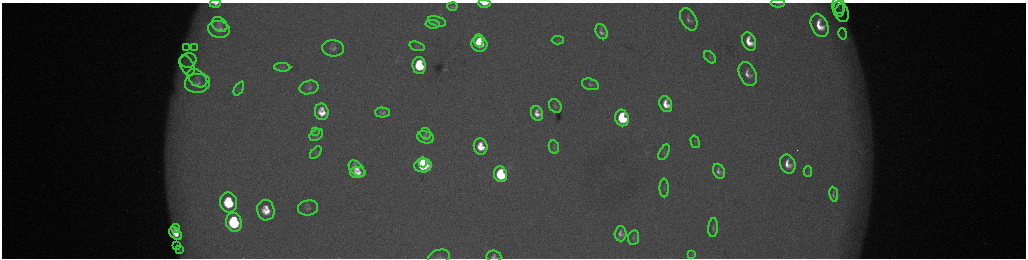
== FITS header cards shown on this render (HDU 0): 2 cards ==
NAXIS1  =                 2048 /fastest changing axis
NAXIS2  =                  512 /next to fastest changing axis

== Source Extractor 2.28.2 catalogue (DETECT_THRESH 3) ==
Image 2048 x 512 px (HDU 0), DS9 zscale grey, zoomed out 1/2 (1 PNG px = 2 x 2 image px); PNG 1028 x 260 px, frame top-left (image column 1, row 511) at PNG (2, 3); each listed source drawn as its Kron ellipse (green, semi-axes under 4 px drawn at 4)
Background 179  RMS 2.2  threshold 6.47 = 3 sigma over >= 5 px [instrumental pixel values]
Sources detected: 77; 4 cannot appear on this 1/2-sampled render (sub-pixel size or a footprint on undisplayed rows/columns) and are neither listed nor drawn; the other 73 listed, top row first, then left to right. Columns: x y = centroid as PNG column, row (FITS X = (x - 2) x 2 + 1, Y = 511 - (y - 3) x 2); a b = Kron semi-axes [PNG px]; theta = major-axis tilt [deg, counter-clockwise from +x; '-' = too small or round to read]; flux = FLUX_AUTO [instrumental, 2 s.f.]
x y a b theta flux
484 3 6 3 -1 5900
778 3 7 2 0 880
215 4 5 3 - 2400
452 6 5 3 - 780
838 6 10 6 -85 2100
840 9 5 3 - 680
841 12 11 7 -69 2800
689 19 12 7 -62 2900
437 21 9 4 -15 1100
433 24 7 3 -9 730
220 25 8 6 -40 1500
820 25 12 8 -64 13000
219 29 11 8 -11 3700
602 32 8 5 -66 2500
843 34 6 3 -78 720
479 40 6 4 -86 6100
558 40 6 4 2 510
749 42 9 6 -65 11000
479 44 8 7 - 19000
417 46 8 4 -17 920
186 47 4 3 - 770
195 47 3 3 - 550
333 48 11 8 -7 2700
710 57 7 4 -50 930
188 61 8 7 - 3500
187 66 10 6 -62 3300
419 66 8 6 -82 32000
282 67 8 4 -3 890
748 74 13 8 -66 4900
197 78 11 7 -37 2800
197 83 13 9 6 3500
590 84 9 5 -15 1500
309 87 10 6 13 1900
239 89 7 3 62 730
666 104 8 6 -67 9100
555 106 7 6 - 1200
322 112 8 7 - 9600
383 112 7 5 -2 1700
537 113 7 6 - 5000
622 118 8 6 -70 39000
316 131 3 2 - 320
425 134 5 5 - 880
316 135 7 5 35 940
426 137 8 6 -14 2200
695 142 6 2 -75 440
481 146 8 7 - 11000
554 147 7 5 -77 930
664 152 8 4 64 1200
316 153 7 3 50 500
423 162 5 3 - 14000
788 164 10 7 -68 6800
423 165 9 7 -1 49000
357 168 9 6 -45 6400
719 171 8 5 -64 2800
808 172 5 3 - 430
358 173 8 5 -2 5900
500 174 8 6 -74 49000
664 188 9 4 -89 980
834 194 7 4 -82 1600
229 203 10 8 -79 35000
308 208 10 7 8 2000
266 210 10 8 -78 11000
234 222 9 8 - 60000
713 228 9 5 85 1300
176 229 4 3 - 2600
176 234 7 5 -44 7500
620 234 7 6 - 3200
634 238 7 5 81 1200
177 245 3 1 - 270
179 250 3 2 - 330
692 254 3 2 - 360
494 256 7 6 - 1900
439 257 11 7 16 1800
At the frame edge (FLAGS 8, measured only in part): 5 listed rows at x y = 484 3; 778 3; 215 4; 494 256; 439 257
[4 sub-pixel or undisplayed-footprint detections neither listed nor drawn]